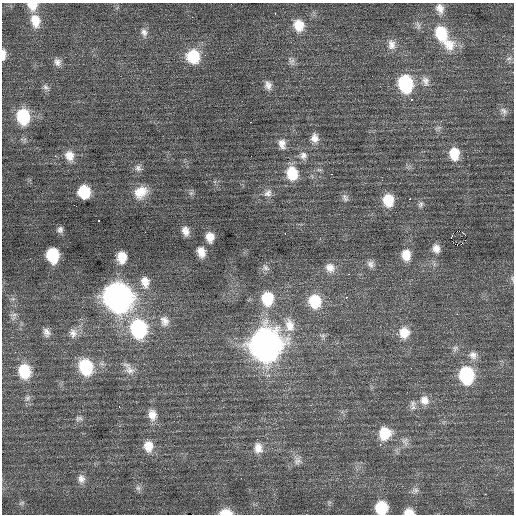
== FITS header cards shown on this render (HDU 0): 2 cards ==
NAXIS1  =                  512 / Axis length
NAXIS2  =                  512 / Axis length

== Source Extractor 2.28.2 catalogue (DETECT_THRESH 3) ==
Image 512 x 512 px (HDU 0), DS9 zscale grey, 1 PNG px = 1 image px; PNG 516 x 516 px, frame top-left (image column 1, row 512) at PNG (2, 3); no overlay
Background 0.228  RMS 1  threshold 3.14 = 3 sigma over >= 5 px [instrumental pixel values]
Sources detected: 110; all 110 listed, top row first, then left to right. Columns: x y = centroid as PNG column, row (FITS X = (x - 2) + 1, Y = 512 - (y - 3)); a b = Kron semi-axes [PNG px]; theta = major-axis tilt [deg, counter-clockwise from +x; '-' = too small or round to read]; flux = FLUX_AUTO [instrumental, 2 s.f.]
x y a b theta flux
231 4 2 2 - 100
32 6 11 10 - 860
440 9 15 10 -74 610
275 13 3 2 - 120
192 17 2 2 - 150
35 21 17 11 -78 1200
299 25 16 13 -73 1300
418 25 14 6 -68 300
144 33 14 9 -76 440
441 33 20 14 -68 2900
391 44 15 10 -83 610
449 45 19 17 -30 1500
3 54 12 5 87 450
205 55 3 2 - 100
193 56 15 14 - 2400
509 58 9 5 29 210
291 61 14 8 -62 350
57 62 11 9 -55 390
425 81 16 10 -73 610
405 84 16 12 -79 5200
268 85 12 9 -78 420
46 87 10 6 -40 240
411 99 3 2 - 480
503 111 12 8 -42 350
23 117 15 12 -84 3300
250 122 2 2 - 160
438 128 12 4 19 180
315 138 12 10 -84 550
282 144 14 9 -77 550
454 154 15 11 -87 1400
55 156 3 2 - 120
69 156 14 11 -72 770
303 156 12 10 -79 470
138 168 11 8 -41 320
319 170 9 4 -8 140
292 173 16 13 -76 2000
332 174 3 2 - 84
382 180 2 2 - 170
84 192 11 10 - 2700
141 192 18 14 37 1200
191 193 8 5 44 160
268 193 12 10 47 490
345 198 11 8 -63 290
410 199 3 2 - 530
388 200 14 11 -84 1700
420 204 10 7 72 250
98 220 3 3 - 270
60 230 7 7 - 250
185 231 11 7 -75 510
145 232 3 2 - 47
285 233 3 2 - 78
465 235 3 2 - 730
210 237 11 8 -82 690
451 237 3 2 - 560
461 244 3 2 - 33
436 248 11 9 -81 520
201 252 10 7 -74 710
53 255 12 9 -81 3400
406 255 13 10 -84 1000
122 257 12 10 90 1200
371 264 10 9 - 340
266 268 11 7 -38 260
330 268 13 12 - 670
348 274 3 2 - 690
512 279 8 4 -72 130
145 282 16 11 -81 830
118 297 16 14 -67 55000
346 297 3 3 - 160
267 298 15 13 -85 2200
13 299 7 5 -44 180
315 301 15 13 -79 2200
457 314 2 2 - 310
13 315 12 7 3 280
161 319 3 2 - 410
165 321 15 11 88 600
289 325 21 14 -82 1100
138 328 16 13 -78 7800
47 332 12 9 -66 410
73 333 14 11 -86 580
404 333 13 12 - 1100
323 336 8 7 - 180
265 345 16 15 - 77000
455 348 10 7 33 250
473 355 13 11 -29 510
86 367 16 12 -72 4000
130 370 15 11 -30 640
24 371 16 12 -80 2600
466 375 15 13 -82 5100
27 398 10 7 53 260
424 400 13 12 - 700
412 403 10 8 29 340
311 405 3 2 - 69
119 407 3 2 - 70
152 415 16 11 -82 820
79 418 10 6 10 220
385 433 14 13 - 1800
405 441 12 8 -79 380
380 444 4 4 - 85
148 446 14 12 -86 1000
258 448 14 11 -82 740
297 460 13 11 -65 470
241 478 2 2 - 160
81 479 12 9 -75 460
138 488 8 7 - 230
415 491 11 7 24 290
485 494 2 2 - 190
22 503 9 5 26 160
381 508 10 9 - 2600
226 512 13 6 0 1000
409 512 9 6 -2 680
At the frame edge (FLAGS 8, measured only in part): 7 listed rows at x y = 231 4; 32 6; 3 54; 512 279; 381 508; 226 512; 409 512